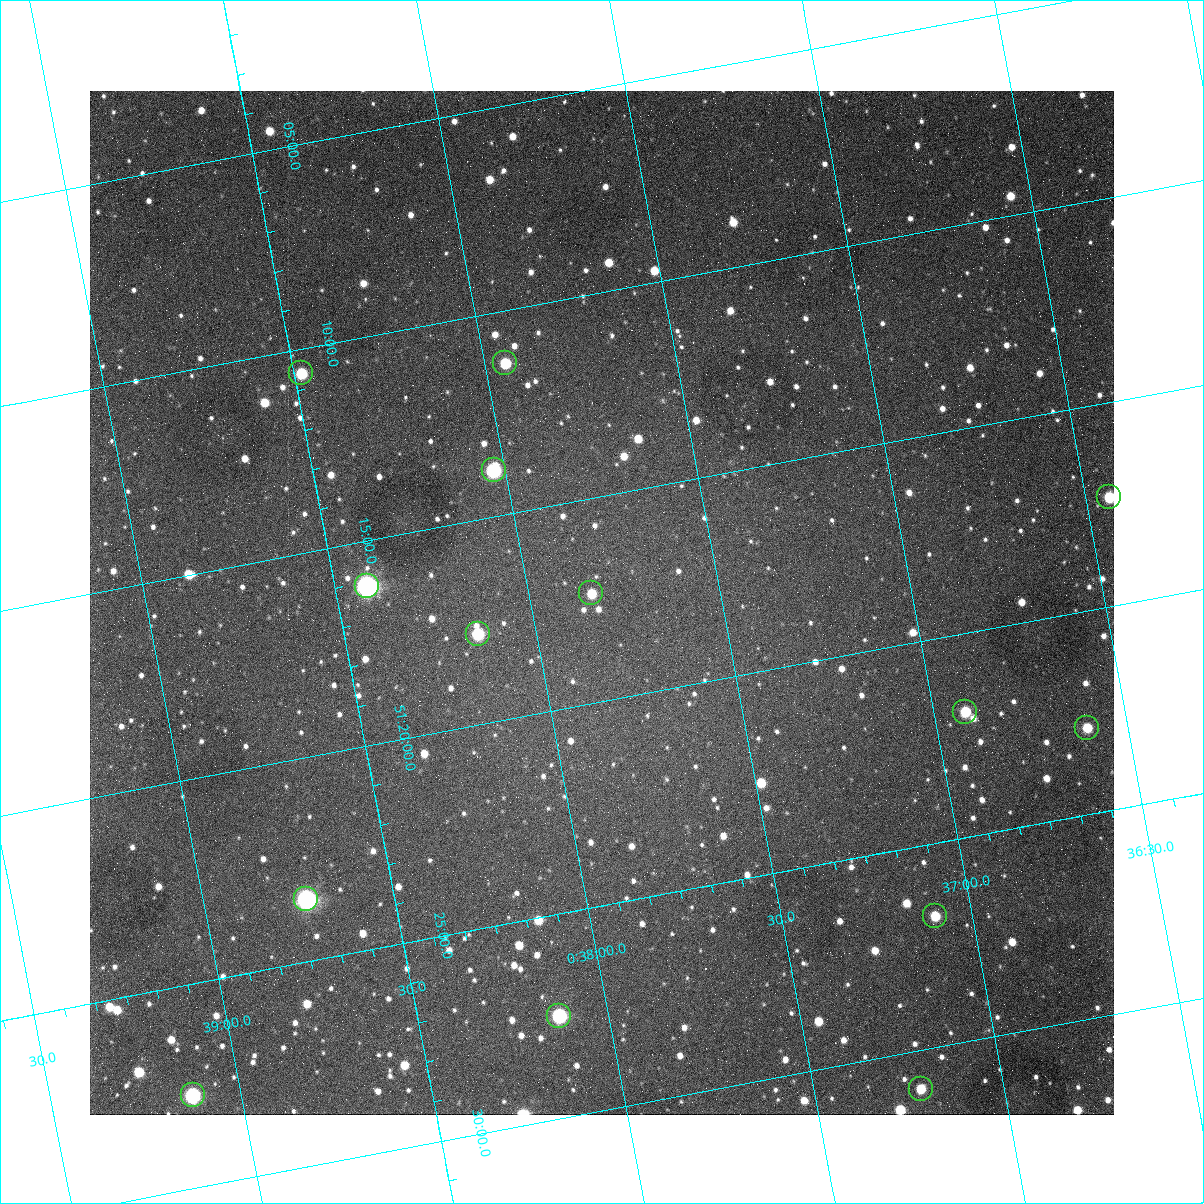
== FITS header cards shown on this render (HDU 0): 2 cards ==
NAXIS1  =                 1024
NAXIS2  =                 1024

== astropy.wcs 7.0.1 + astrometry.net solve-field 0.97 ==
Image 1024 x 1024 px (HDU 0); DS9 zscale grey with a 90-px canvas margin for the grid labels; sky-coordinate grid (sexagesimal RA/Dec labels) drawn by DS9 from the SOLVED WCS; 14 Tycho-2 reference stars matched to detected sources circled (green)
Header WCS: none
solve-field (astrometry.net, Tycho-2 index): SOLVED blind (the file carries no WCS)
Solved WCS: RA---TAN-SIP/DEC--TAN-SIP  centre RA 00:37:49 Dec +51:18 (9.45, +51.29 deg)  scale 1.49 arcsec/px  FOV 25.5' x 25.5'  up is -169 deg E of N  parity flipped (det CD > 0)
(file carries no celestial WCS; the grid is the blind solution)
Tycho-2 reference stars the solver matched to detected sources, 14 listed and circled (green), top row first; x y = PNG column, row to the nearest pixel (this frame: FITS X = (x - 90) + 1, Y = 1024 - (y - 91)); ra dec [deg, ICRS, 3 dp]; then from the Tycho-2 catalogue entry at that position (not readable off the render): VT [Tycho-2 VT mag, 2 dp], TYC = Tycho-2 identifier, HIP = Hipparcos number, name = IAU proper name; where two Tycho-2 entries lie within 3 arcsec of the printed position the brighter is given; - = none
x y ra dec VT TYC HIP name
505 363 9.486 +51.188 10.87 3261-2086-1 - -
301 373 9.620 +51.177 10.71 3261-2090-1 - -
494 470 9.507 +51.231 9.24 3261-2068-1 - -
1109 497 9.110 +51.289 10.95 3261-2033-1 - -
367 586 9.604 +51.268 7.70 3261-1879-1 3018 -
591 593 9.459 +51.289 11.04 3261-1703-1 - -
478 634 9.538 +51.296 10.24 3261-1493-1 - -
965 712 9.229 +51.365 11.03 3261-2198-1 - -
1087 728 9.152 +51.381 11.06 3261-1519-1 - -
306 899 9.683 +51.391 7.88 3261-1837-1 - -
935 916 9.274 +51.446 10.91 3261-1253-1 - -
559 1016 9.532 +51.458 9.03 3261-1423-1 - -
921 1089 9.305 +51.516 11.13 3261-2117-1 - -
193 1095 9.782 +51.462 9.45 3261-1155-1 - -